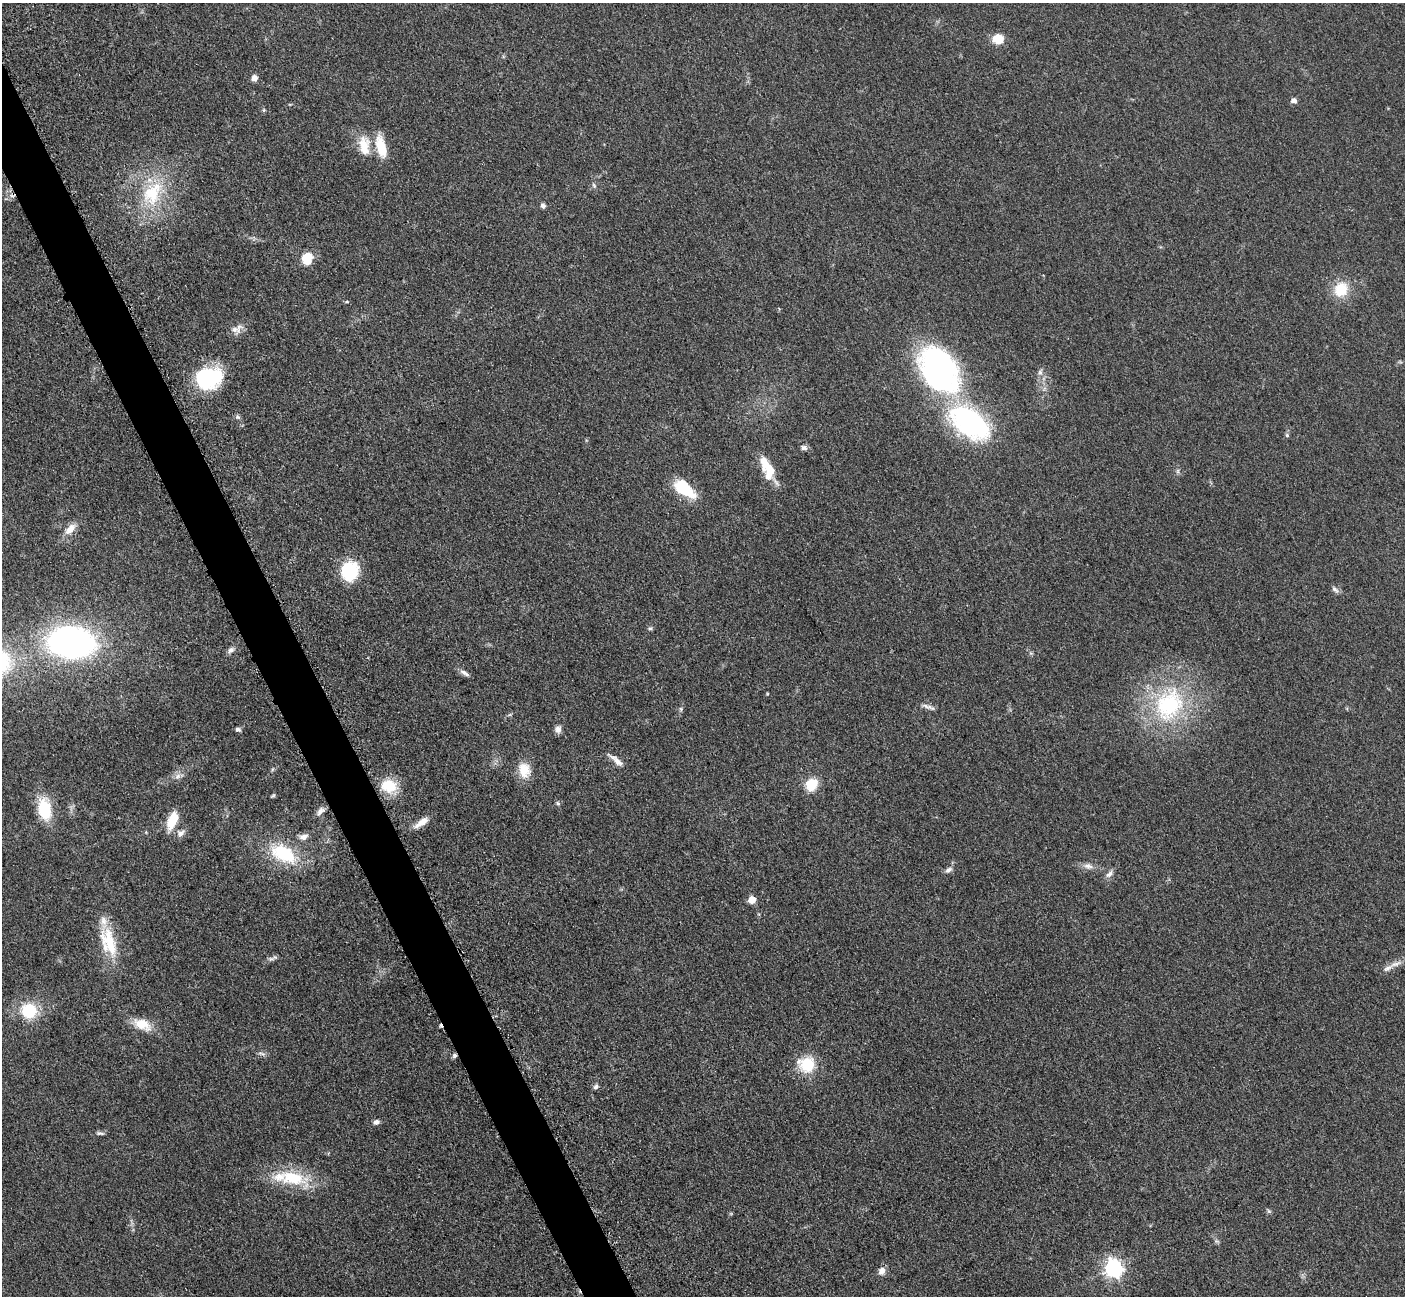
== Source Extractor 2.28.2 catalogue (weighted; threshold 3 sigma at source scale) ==
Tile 11 of 4 x 4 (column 3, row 3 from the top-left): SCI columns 2827-4229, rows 1591-2884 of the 5699 x 5661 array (HDU 1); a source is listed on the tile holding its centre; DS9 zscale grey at full resolution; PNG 1407 x 1298 px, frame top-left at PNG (2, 3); no overlay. Shown black and unused: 3% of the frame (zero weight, under 3 of 5 exposures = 4% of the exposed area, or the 3 px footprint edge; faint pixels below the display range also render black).
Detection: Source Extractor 2.28.2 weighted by HDU 2 'WHT'; one run over the whole footprint, this tile lists its part. Background 0.0521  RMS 0.0055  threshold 0.0248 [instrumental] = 3 sigma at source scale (4.5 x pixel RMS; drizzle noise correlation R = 1.50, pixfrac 1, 0.05/0.05 arcsec/px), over >= 5 px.
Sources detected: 75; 1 cosmic-ray / hot-pixel residue — not listed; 4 inside a brighter listed object's ellipse — not listed separately; the other 70 listed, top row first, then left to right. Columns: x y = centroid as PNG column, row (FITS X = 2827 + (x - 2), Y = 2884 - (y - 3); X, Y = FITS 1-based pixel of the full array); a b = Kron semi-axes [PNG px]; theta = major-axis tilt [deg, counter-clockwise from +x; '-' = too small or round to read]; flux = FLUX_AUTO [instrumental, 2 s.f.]
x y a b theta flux
998 39 10 9 - 11
254 78 6 6 - 3.4
1294 100 6 6 - 2.3
264 110 6 4 -90 0.75
364 146 27 14 -84 12
381 147 26 11 -76 15
594 185 7 5 -68 1.2
152 193 40 27 65 39
543 206 7 5 -43 1.5
307 258 11 9 72 13
1341 289 15 13 59 16
347 302 5 3 - 0.62
239 328 21 8 70 3.9
939 370 49 30 -59 160
1040 372 9 6 70 2
209 378 26 20 8 50
237 417 7 5 -3 1.2
970 422 44 25 -36 100
1287 435 6 5 - 0.9
804 447 10 7 -11 1.8
769 468 19 12 -36 9.8
1178 471 7 4 90 1
684 488 26 13 -39 23
70 529 19 9 46 5.9
349 571 18 16 82 32
1335 589 12 5 -47 1.9
650 628 6 5 - 0.99
71 642 36 23 -5 220
231 650 10 7 38 2.1
464 673 14 5 -28 2.2
767 694 4 3 - 0.51
1169 705 50 39 64 72
928 707 21 5 -19 2.4
681 709 6 5 - 0.92
558 729 9 7 81 2.6
238 730 6 5 - 1.6
616 760 25 6 -39 4.1
273 769 6 4 70 0.73
524 770 20 15 -78 10
177 776 10 6 41 2.5
811 784 13 11 52 13
389 786 19 16 -16 15
273 796 6 3 33 0.75
558 803 6 5 - 0.94
44 809 18 10 -81 30
320 811 13 7 44 2.8
172 820 18 8 68 15
421 822 21 7 33 5.9
181 833 12 9 33 3.1
303 837 13 8 14 3.2
283 854 38 21 -26 31
1088 866 15 8 -15 3.4
949 870 10 6 31 2.2
1109 874 11 7 45 2.5
752 900 5 5 - 12
109 942 43 19 -72 24
271 959 11 6 5 1.7
1395 964 18 6 21 3.4
29 1011 15 14 - 24
142 1024 24 13 -26 11
262 1054 12 4 -13 1.6
454 1056 6 6 - 1.4
807 1064 23 21 -7 17
596 1087 8 6 32 1.5
376 1122 8 5 18 2.1
100 1133 11 4 -7 1.4
292 1178 46 19 -15 28
1269 1211 7 5 -44 0.95
1114 1268 7 7 - 240
882 1271 10 8 58 3.3
Overlapping masked pixels (flux is a lower limit): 1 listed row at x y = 454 1056